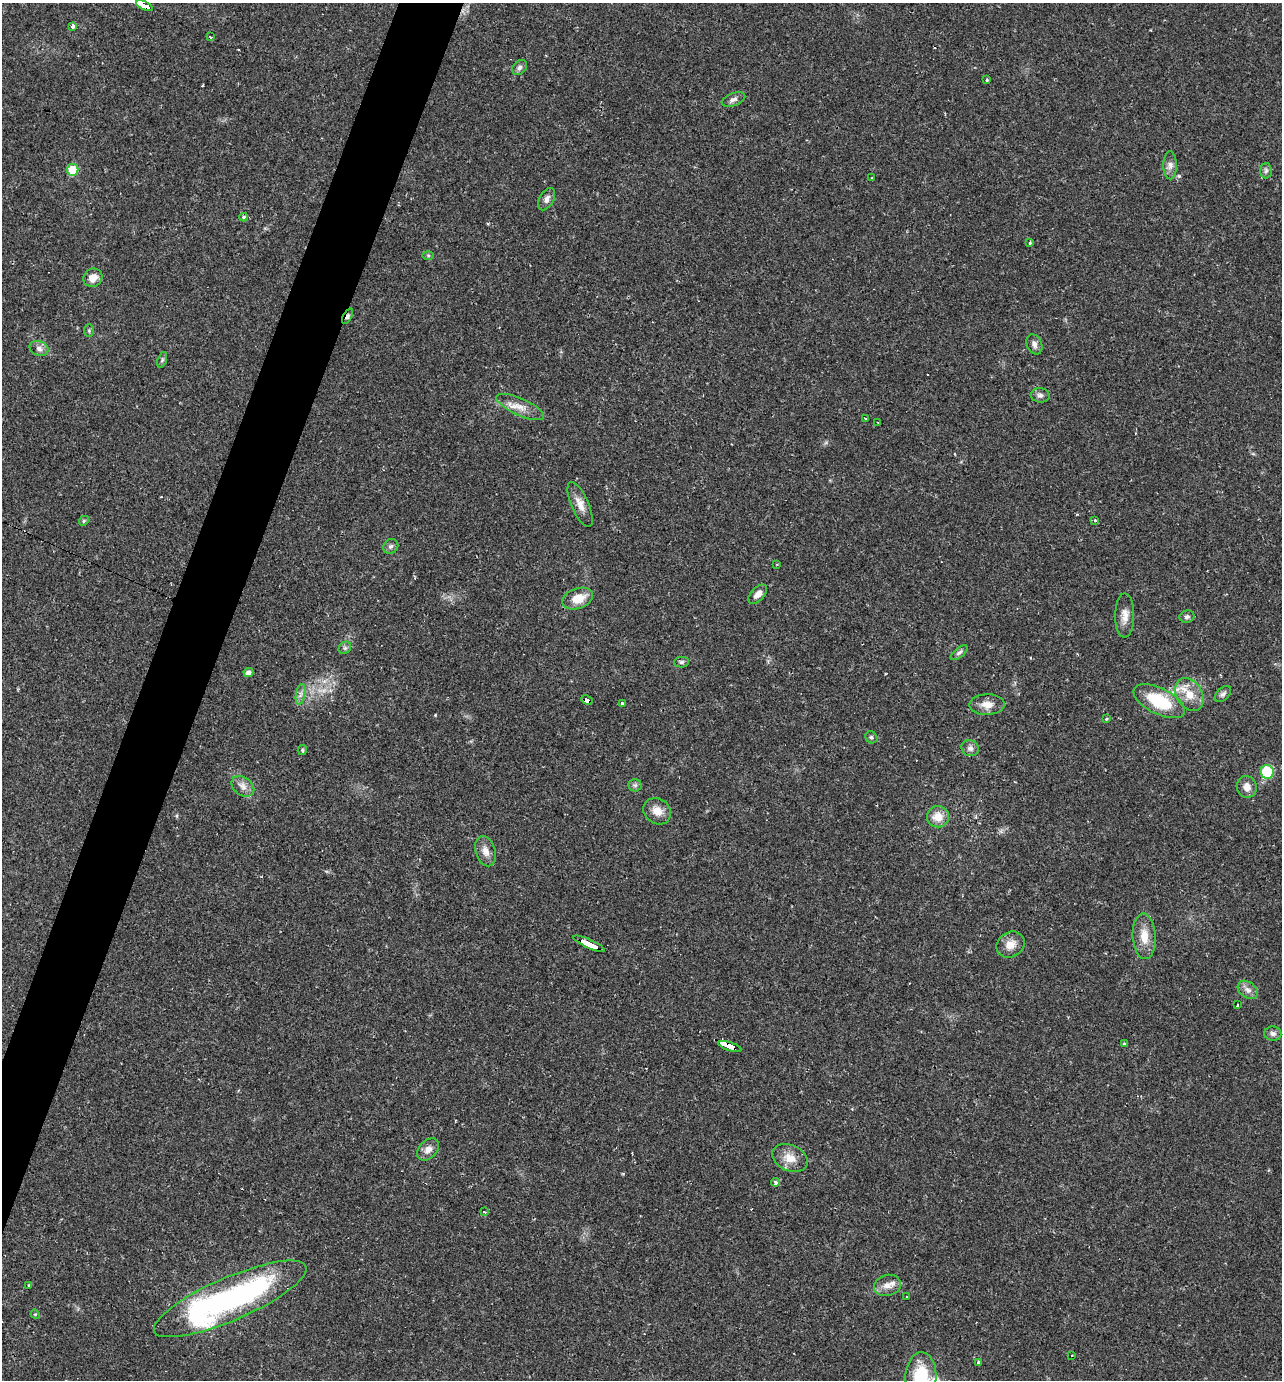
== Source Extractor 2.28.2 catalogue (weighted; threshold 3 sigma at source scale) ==
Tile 7 of 4 x 4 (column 3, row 2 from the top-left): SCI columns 2829-4108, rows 2755-4132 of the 5523 x 5509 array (HDU 1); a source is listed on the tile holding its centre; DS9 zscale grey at full resolution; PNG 1284 x 1382 px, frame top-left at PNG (2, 3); each listed source drawn as its Kron ellipse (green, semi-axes under 4 px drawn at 4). Shown black and unused: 4% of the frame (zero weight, under 2 of 3 exposures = <1% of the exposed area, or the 3 px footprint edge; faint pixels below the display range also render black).
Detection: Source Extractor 2.28.2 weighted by HDU 2 'WHT'; one run over the whole footprint, this tile lists its part. Background 0.0291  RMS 0.0039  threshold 0.0177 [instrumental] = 3 sigma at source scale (4.5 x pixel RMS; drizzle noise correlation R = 1.50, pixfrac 1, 0.05/0.05 arcsec/px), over >= 5 px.
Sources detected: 83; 4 cosmic-ray / hot-pixel residue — neither listed nor drawn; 4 inside a brighter listed object's ellipse — not listed separately; the other 75 listed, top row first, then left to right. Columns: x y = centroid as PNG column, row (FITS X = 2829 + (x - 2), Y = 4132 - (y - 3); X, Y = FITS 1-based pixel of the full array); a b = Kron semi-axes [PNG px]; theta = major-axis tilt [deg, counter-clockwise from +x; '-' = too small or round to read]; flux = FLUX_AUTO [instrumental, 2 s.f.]
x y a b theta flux
144 6 9 3 -23 48
72 26 4 3 - 1.7
210 37 3 3 - 3.2
520 67 8 6 46 1.3
987 80 3 3 - 0.76
733 99 12 6 20 1.6
1170 165 14 7 -90 2
73 170 6 5 - 12
1266 171 7 6 - 0.93
872 178 4 2 - 0.28
547 199 12 7 60 1.9
244 217 4 4 - 0.54
1030 242 4 3 - 0.68
428 255 6 4 0 0.52
93 278 10 9 - 3.8
348 316 8 4 64 1.2
89 331 6 5 - 0.65
1034 344 10 7 -67 1.7
39 348 10 7 -25 1.9
162 360 8 4 72 0.72
1040 395 9 7 -7 1.4
520 407 26 8 -24 4.7
865 418 3 2 - 0.5
878 423 3 2 - 0.86
580 504 24 8 -66 4
84 521 5 4 - 0.55
1095 521 4 3 - 0.76
391 546 8 7 - 1.1
777 564 3 2 - 0.42
758 594 12 6 47 2.6
578 598 16 10 21 6.4
1125 615 22 9 90 3.7
1187 617 7 6 - 0.97
345 648 7 5 44 0.84
959 653 10 4 38 1
682 662 7 5 1 0.86
248 673 5 4 - 1.5
300 694 10 4 80 1.4
1189 694 18 13 -58 6.3
1223 694 10 6 45 1.1
587 700 6 3 -27 23
1159 701 28 13 -26 19
622 703 3 3 - 1.4
987 705 18 10 1 4
1106 719 4 3 - 0.38
871 737 6 5 - 0.73
970 748 9 8 - 1.6
302 750 5 4 - 0.46
1267 772 7 6 - 20
635 785 6 6 - 0.87
243 786 12 9 -37 2.6
1247 787 11 10 - 3.1
657 811 14 12 -36 4.3
938 817 11 10 - 5.5
485 851 15 10 -73 3.3
1144 936 23 11 -86 6.2
589 944 17 3 -24 130
1010 944 15 12 31 4.2
1248 990 11 8 -38 2.2
1237 1004 3 3 - 0.81
1273 1034 8 7 - 1.4
1124 1044 3 3 - 0.76
730 1047 12 4 -18 88
428 1149 13 9 45 2.9
790 1158 19 13 -24 5.4
775 1182 4 3 - 1.6
484 1212 3 3 - 0.71
887 1285 13 10 15 3.2
29 1286 3 3 - 0.76
907 1297 2 2 - 0.34
230 1299 82 21 23 100
35 1314 5 4 - 0.37
1072 1355 3 2 - 0.49
978 1362 3 3 - 0.91
921 1377 25 15 89 20
Overlapping masked pixels (flux is a lower limit): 5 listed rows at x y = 144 6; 348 316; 587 700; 589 944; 730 1047
Isophote crosses this tile's border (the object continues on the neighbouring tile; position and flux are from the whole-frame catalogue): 1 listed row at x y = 921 1377